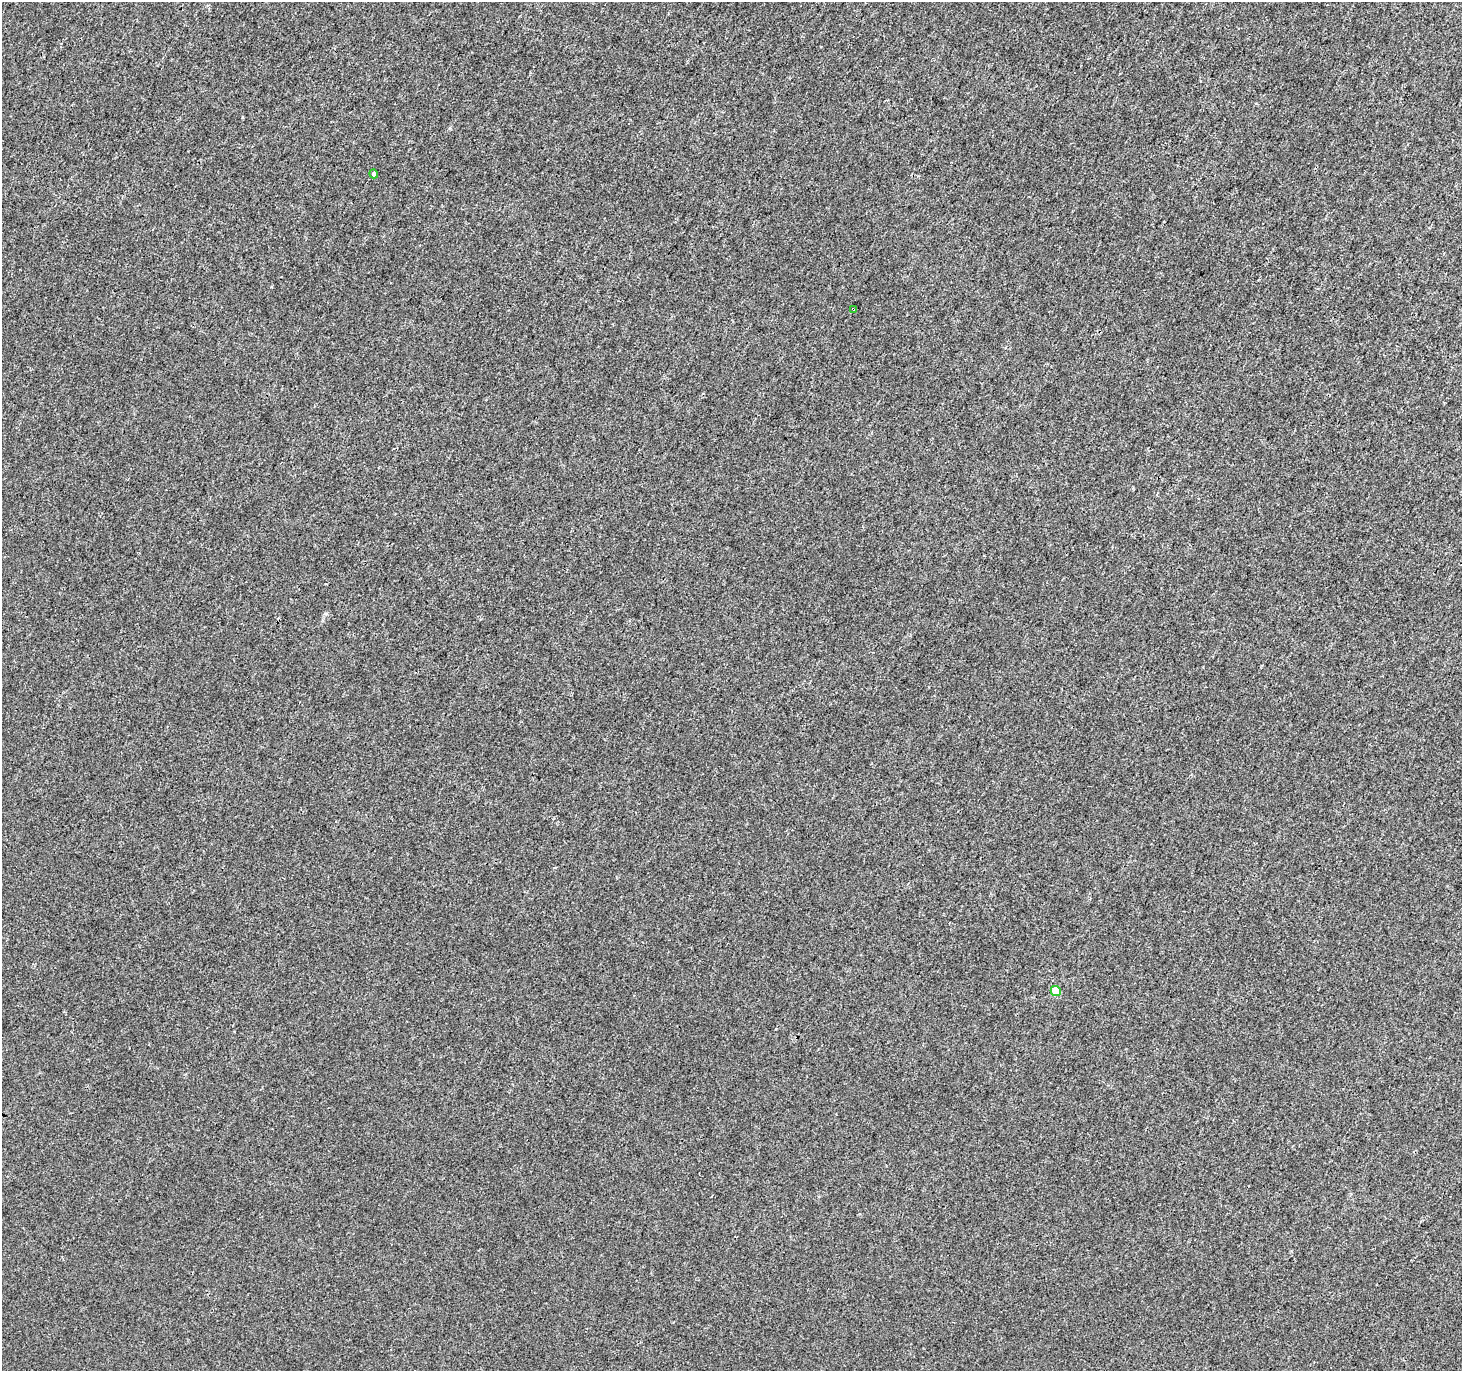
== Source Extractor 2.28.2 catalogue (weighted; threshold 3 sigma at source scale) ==
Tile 10 of 4 x 4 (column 2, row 3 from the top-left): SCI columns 1462-2921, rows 1565-2933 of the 5855 x 5932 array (HDU 1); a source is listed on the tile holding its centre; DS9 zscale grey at full resolution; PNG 1464 x 1373 px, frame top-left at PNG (2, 2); each listed source drawn as its Kron ellipse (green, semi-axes under 4 px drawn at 4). Shown black and unused: <1% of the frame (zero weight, under 3 of 4 exposures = <1% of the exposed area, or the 3 px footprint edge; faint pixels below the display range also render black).
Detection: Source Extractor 2.28.2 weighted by HDU 2 'WHT'; one run over the whole footprint, this tile lists its part. Background 1.56e-04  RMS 0.0024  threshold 0.0106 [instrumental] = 3 sigma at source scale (4.5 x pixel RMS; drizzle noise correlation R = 1.50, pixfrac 1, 0.0396/0.0396 arcsec/px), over >= 5 px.
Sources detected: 3; all 3 listed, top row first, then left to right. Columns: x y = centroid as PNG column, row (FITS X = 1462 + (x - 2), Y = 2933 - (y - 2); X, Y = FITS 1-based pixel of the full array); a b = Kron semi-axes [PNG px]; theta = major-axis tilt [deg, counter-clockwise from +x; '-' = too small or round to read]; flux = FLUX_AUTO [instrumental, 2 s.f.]
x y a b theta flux
374 174 4 4 - 0.4
853 309 4 3 - 1.3
1056 991 5 5 - 3.9
Overlapping masked pixels (flux is a lower limit): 1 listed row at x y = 853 309